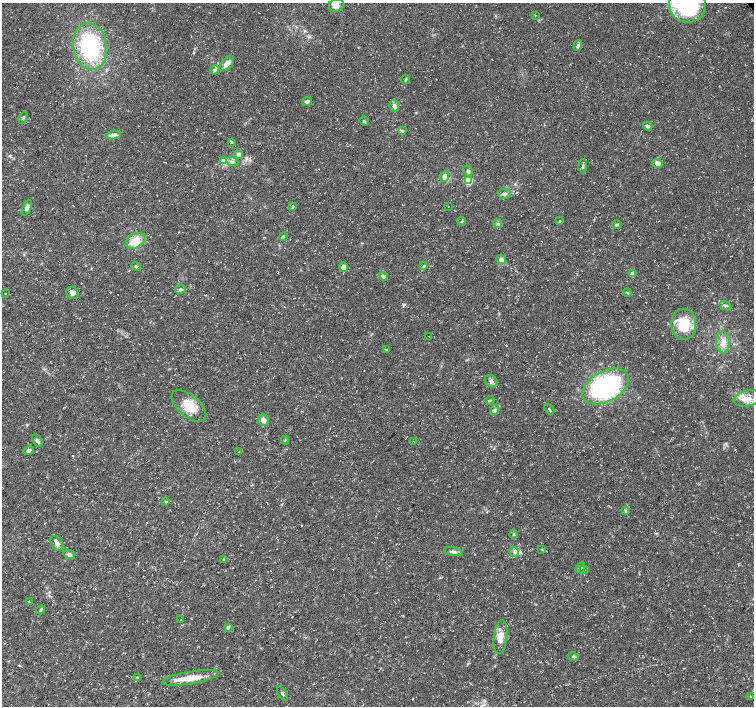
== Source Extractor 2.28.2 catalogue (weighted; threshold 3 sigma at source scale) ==
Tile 7 of 4 x 4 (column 3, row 2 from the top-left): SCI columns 3012-4514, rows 3026-4432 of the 6018 x 5987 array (HDU 1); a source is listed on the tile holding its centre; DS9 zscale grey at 2 x 2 block average (1 PNG px = mean of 2 x 2 image px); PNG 756 x 708 px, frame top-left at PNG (2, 3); each listed source drawn as its Kron ellipse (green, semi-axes under 4 px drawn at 4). Shown black and unused: <1% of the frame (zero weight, under 3 of 5 exposures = <1% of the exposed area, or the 3 px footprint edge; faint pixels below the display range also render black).
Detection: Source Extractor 2.28.2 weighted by HDU 2 'WHT'; one run over the whole footprint, this tile lists its part. Background 0.0226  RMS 0.0035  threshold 0.0157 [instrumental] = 3 sigma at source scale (4.5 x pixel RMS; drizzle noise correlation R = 1.50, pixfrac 1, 0.0396/0.0396 arcsec/px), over >= 5 px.
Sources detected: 88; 5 inside a brighter listed object's ellipse — not listed separately; the other 83 listed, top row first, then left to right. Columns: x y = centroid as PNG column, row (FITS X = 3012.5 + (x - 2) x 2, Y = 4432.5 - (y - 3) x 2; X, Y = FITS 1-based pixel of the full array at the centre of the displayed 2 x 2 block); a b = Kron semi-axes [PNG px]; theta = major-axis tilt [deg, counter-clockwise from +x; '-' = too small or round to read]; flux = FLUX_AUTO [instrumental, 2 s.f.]
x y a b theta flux
336 5 7 6 - 5
687 5 18 17 - 83
535 15 3 2 - 0.31
578 45 5 3 - 1.8
90 46 24 16 -82 73
227 64 9 5 45 4.7
215 70 5 4 - 1.8
405 79 5 3 - 1.1
307 101 5 4 - 2.1
394 106 6 4 -76 2.4
23 118 6 3 70 1
364 121 5 3 - 0.92
648 126 4 4 - 2.3
402 131 4 3 - 1.1
114 135 7 3 11 4.2
232 142 4 3 - 0.87
239 154 4 4 - 3.5
223 160 3 3 - 6
232 162 6 3 -24 1.8
657 163 5 4 - 4.1
583 166 7 3 87 1.3
468 171 6 4 -65 1.6
445 176 5 4 - 5.2
468 181 3 3 - 35
504 194 6 5 - 2.1
293 206 4 3 - 1.2
448 206 2 2 - 0.26
27 208 8 4 66 2.8
461 221 4 3 - 0.81
560 221 3 3 - 0.71
498 223 4 4 - 1.4
617 225 4 4 - 1.3
283 236 4 3 - 0.78
135 241 11 7 28 12
501 259 5 4 - 3.5
136 266 5 4 - 1.3
424 266 4 3 - 0.84
344 267 5 4 - 6.9
632 274 3 3 - 13
383 276 4 4 - 1.8
181 289 5 4 - 1.5
5 293 2 2 - 0.31
72 293 6 5 - 3.4
627 293 4 2 - 0.75
725 306 6 4 -23 1.8
684 324 15 12 -89 25
429 336 2 2 - 0.27
723 342 11 7 -89 6.5
386 350 3 2 - 0.49
491 381 7 5 -41 2.4
606 386 25 15 29 140
748 398 14 7 14 9.4
490 400 4 2 - 0.77
189 406 20 11 -40 15
549 409 6 2 -49 1
495 410 5 4 - 1.7
263 420 6 5 - 3.4
285 440 4 2 - 0.65
37 441 7 4 -54 2.3
413 441 2 2 - 0.31
29 451 5 4 - 2.3
239 452 3 2 - 0.47
166 502 3 2 - 0.64
625 511 3 3 - 0.93
514 534 4 3 - 0.88
57 543 8 5 -56 3.2
542 549 3 2 - 0.51
453 552 9 4 -12 2.6
514 552 5 3 - 1.8
69 554 6 4 -30 2.2
224 560 3 3 - 0.93
580 568 6 3 44 2.5
584 570 4 3 - 0.82
29 602 3 2 - 0.44
41 610 4 3 - 0.87
181 619 2 2 - 0.3
228 627 3 3 - 3.1
500 637 17 6 83 7.6
573 657 5 3 - 1.2
138 678 3 3 - 2.4
190 678 29 6 9 15
283 694 8 2 -58 1.2
751 696 3 2 - 0.65
Isophote crosses this tile's border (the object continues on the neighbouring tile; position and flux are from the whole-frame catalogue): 2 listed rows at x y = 336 5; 687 5
Diffuse or blended objects may show on this block-average render without a row.